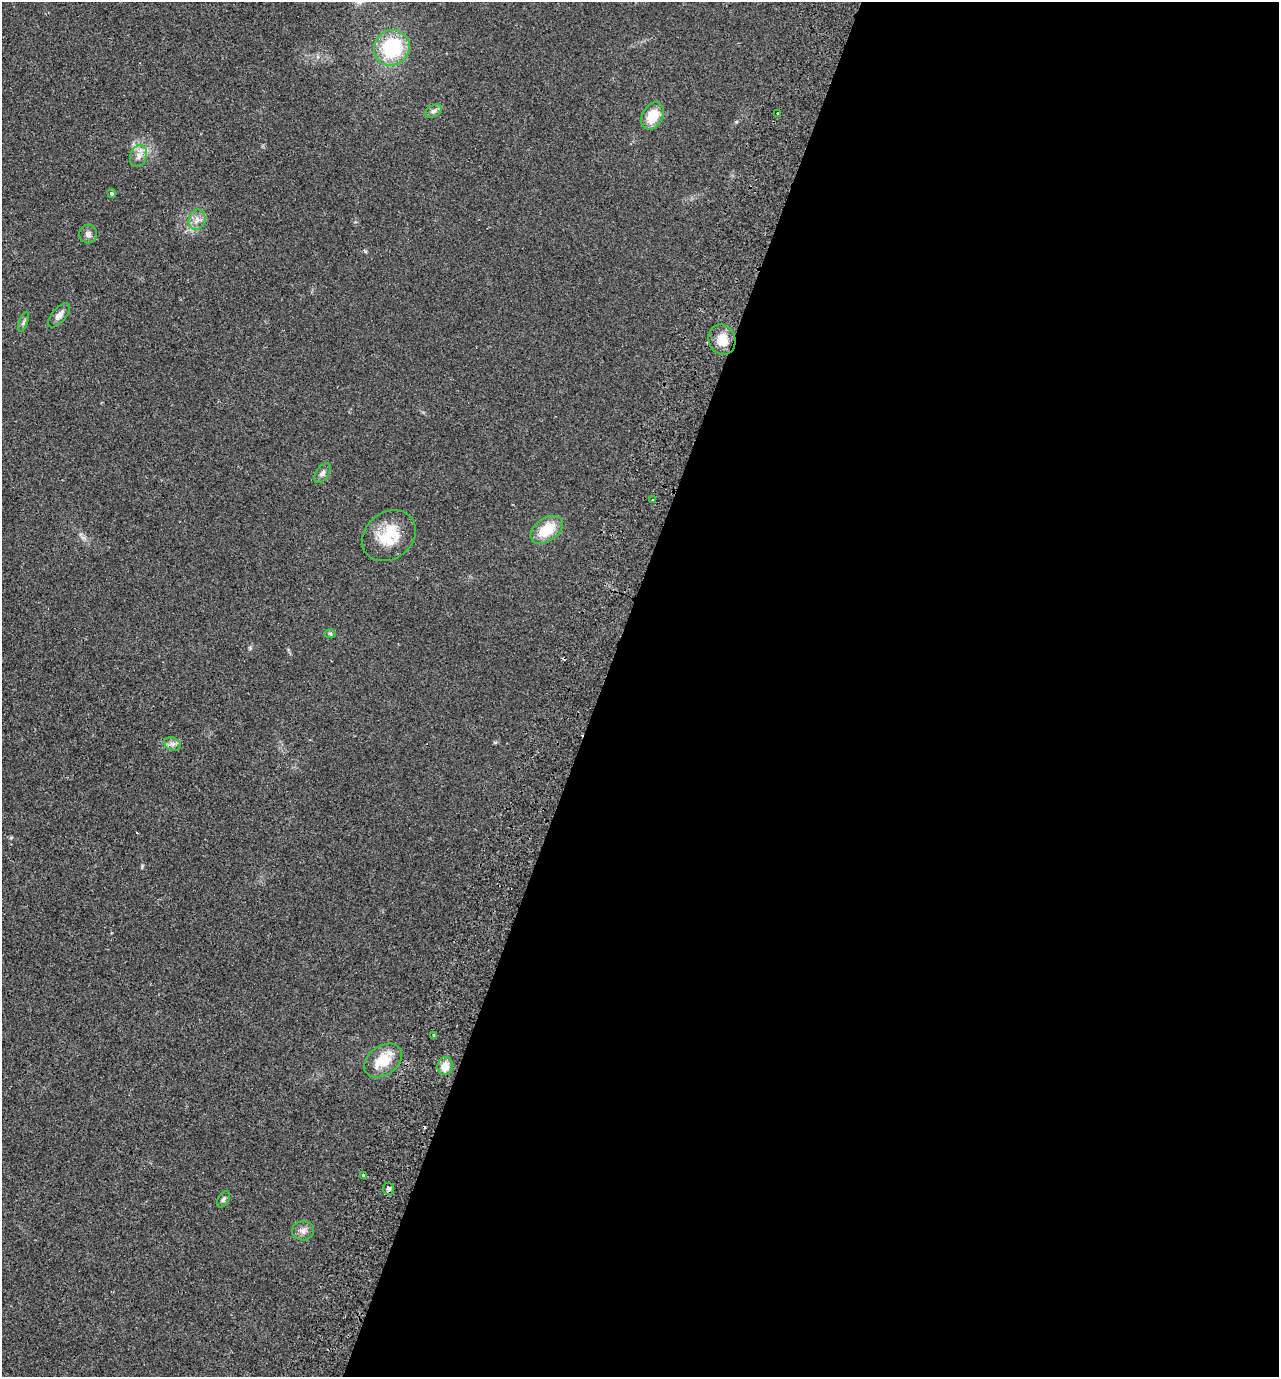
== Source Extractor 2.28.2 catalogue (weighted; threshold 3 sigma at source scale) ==
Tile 12 of 4 x 4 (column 4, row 3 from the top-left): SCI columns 4155-5431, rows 1401-2775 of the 5624 x 5552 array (HDU 1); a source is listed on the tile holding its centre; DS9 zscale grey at full resolution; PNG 1281 x 1379 px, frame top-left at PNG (2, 2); each listed source drawn as its Kron ellipse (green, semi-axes under 4 px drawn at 4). Shown black and unused: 53% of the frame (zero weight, under 2 of 3 exposures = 3% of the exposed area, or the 3 px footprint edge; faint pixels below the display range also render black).
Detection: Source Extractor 2.28.2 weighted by HDU 2 'WHT'; one run over the whole footprint, this tile lists its part. Background 0.0204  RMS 0.0053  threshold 0.024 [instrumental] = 3 sigma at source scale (4.5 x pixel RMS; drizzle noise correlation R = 1.50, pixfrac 1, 0.05/0.05 arcsec/px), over >= 5 px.
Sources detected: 27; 2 cosmic-ray / hot-pixel residue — neither listed nor drawn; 1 inside a brighter listed object's ellipse — not listed separately; the other 24 listed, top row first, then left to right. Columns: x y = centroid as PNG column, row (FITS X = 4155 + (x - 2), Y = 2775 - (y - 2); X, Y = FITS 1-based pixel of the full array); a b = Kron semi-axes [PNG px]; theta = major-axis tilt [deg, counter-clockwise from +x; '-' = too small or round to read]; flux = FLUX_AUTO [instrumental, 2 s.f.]
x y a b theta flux
392 48 18 17 - 33
434 111 9 6 26 1.6
778 113 3 2 - 1.1
653 116 14 10 61 11
139 156 11 8 69 3
112 193 4 4 - 1.2
197 220 10 8 77 3.1
88 234 9 9 - 2.1
59 315 15 7 49 2.8
24 322 10 4 70 1.1
722 340 15 13 -69 9
322 473 11 6 55 1.8
653 500 3 3 - 1
547 530 18 11 36 14
389 536 29 23 38 17
330 633 6 4 -1 0.71
172 744 9 6 -20 1.8
433 1035 3 3 - 0.53
383 1061 21 14 36 13
445 1066 9 7 74 6.5
363 1175 3 3 - 0.84
389 1189 6 5 - 1.1
223 1199 9 5 60 1.3
303 1231 11 9 4 2.8